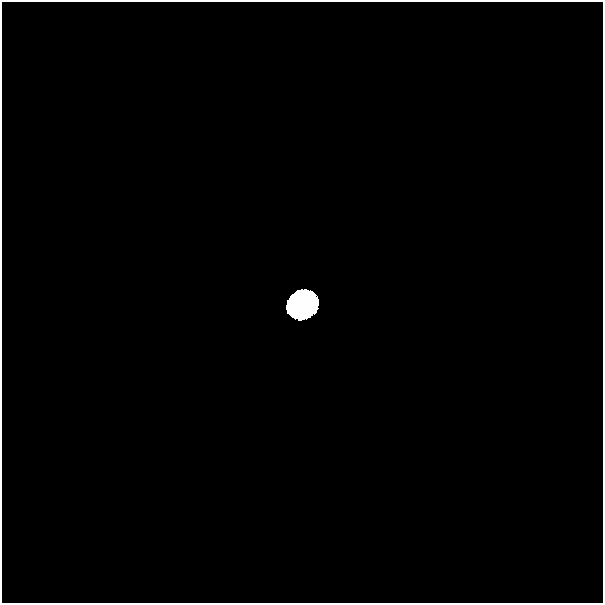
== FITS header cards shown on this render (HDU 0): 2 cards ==
NAXIS1  =                  601
NAXIS2  =                  601

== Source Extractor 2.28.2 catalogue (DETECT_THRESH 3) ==
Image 601 x 601 px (HDU 0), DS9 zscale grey, 1 PNG px = 1 image px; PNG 605 x 605 px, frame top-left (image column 1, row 601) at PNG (2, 2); no overlay
Background 0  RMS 4.4e-37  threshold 1.31e-36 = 3 sigma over >= 5 px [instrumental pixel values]
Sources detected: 18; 17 with non-positive FLUX_AUTO (blend fragments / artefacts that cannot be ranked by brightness) are not listed; the other 1 listed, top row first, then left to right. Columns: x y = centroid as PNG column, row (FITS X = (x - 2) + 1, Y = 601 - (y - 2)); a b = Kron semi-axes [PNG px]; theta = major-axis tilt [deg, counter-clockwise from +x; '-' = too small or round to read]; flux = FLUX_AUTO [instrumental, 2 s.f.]
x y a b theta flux
302 304 19 16 30 63
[17 non-positive-flux detections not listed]